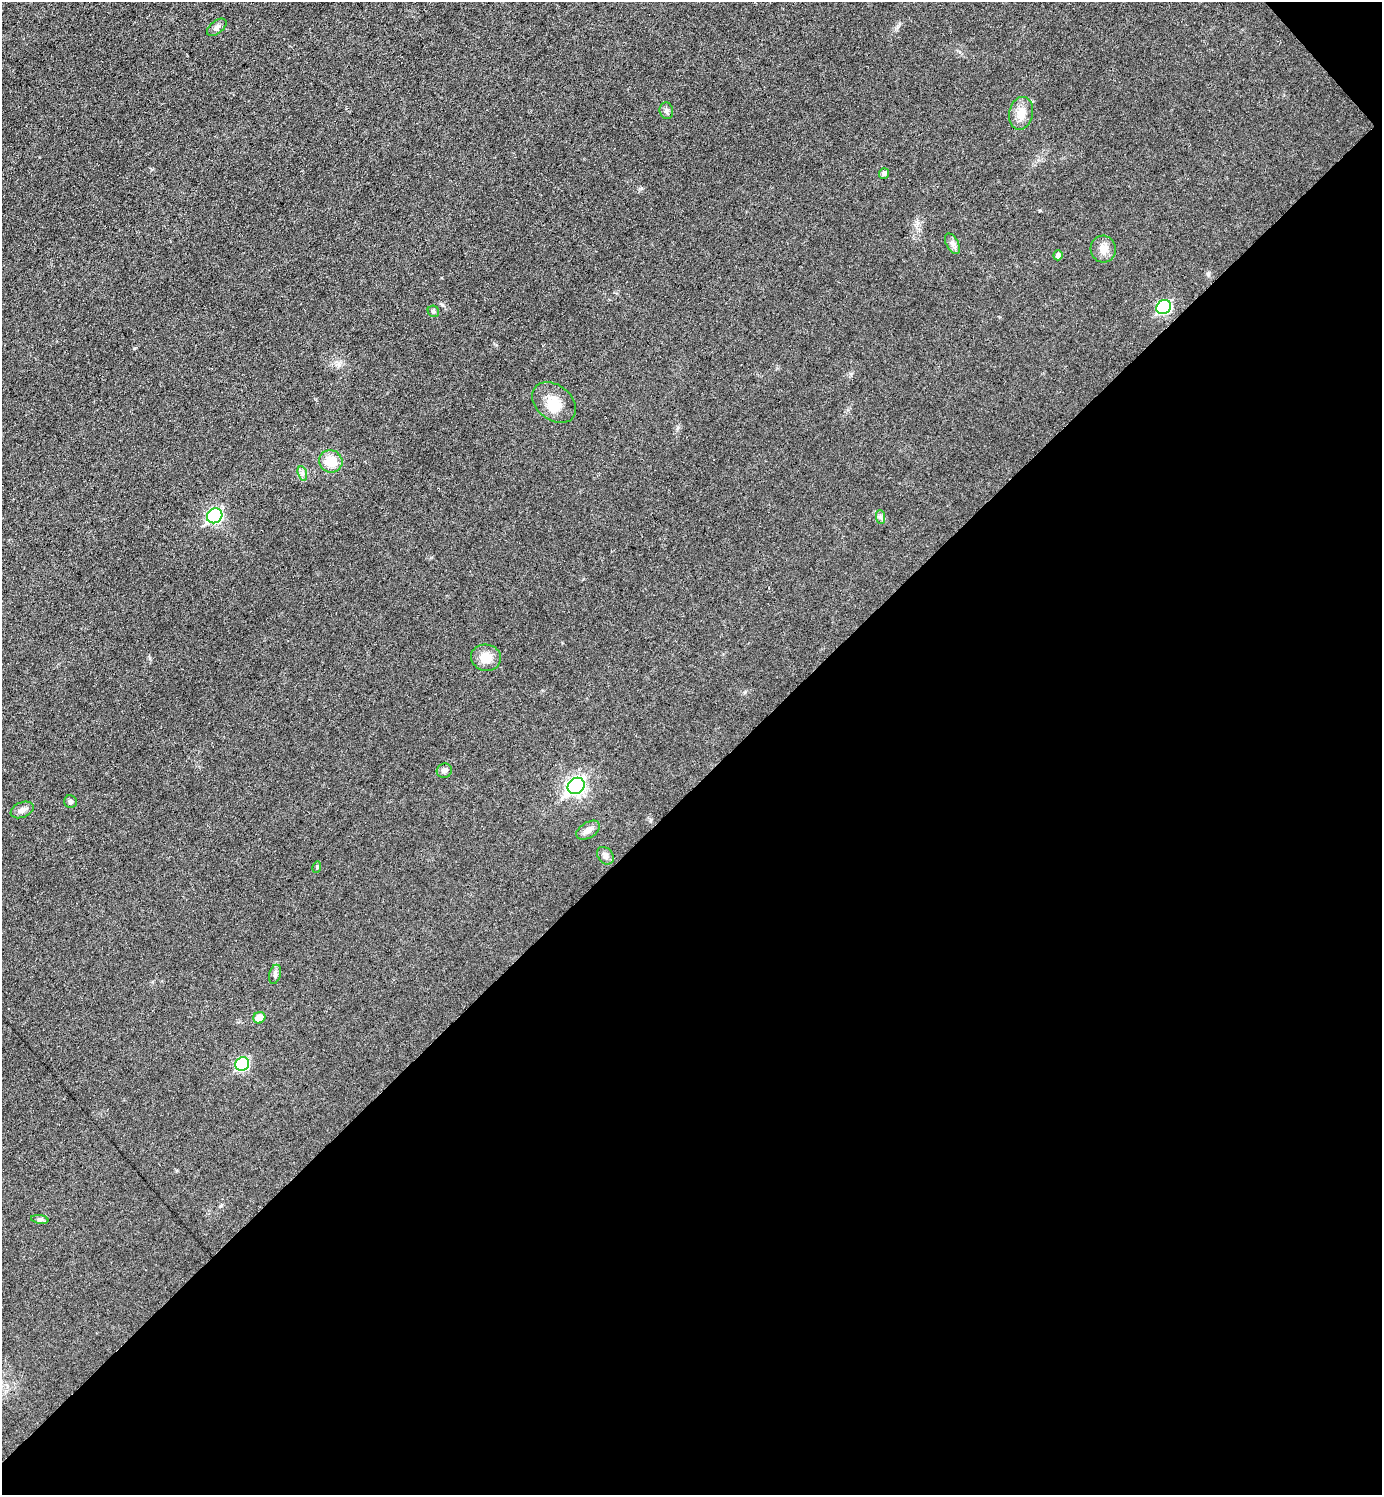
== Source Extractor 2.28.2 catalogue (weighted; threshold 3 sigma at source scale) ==
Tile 12 of 4 x 4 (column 4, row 3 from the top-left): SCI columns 4441-5820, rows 1495-2987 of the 5975 x 5976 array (HDU 1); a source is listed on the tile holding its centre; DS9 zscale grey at full resolution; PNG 1384 x 1497 px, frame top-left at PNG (2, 2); each listed source drawn as its Kron ellipse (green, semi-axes under 4 px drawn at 4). Shown black and unused: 48% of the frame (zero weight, under 3 of 6 exposures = <1% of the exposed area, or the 3 px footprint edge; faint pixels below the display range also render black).
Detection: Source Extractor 2.28.2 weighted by HDU 2 'WHT'; one run over the whole footprint, this tile lists its part. Background 0.0329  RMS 0.0039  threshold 0.016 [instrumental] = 3 sigma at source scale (4.09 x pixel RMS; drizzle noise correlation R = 1.36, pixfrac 0.8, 0.05/0.05 arcsec/px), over >= 5 px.
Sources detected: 26; all 26 listed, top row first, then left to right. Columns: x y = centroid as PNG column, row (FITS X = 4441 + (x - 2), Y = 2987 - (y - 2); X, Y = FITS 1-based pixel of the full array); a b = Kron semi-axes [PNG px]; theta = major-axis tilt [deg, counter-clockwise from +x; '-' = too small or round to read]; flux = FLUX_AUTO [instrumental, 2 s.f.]
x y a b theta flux
217 27 11 6 38 1.4
666 111 8 6 -75 1.2
1021 113 16 12 78 4.3
884 173 5 5 - 1.2
952 244 11 6 -61 1.4
1103 249 13 12 - 3.3
1058 255 5 4 - 1.2
1164 307 8 7 - 46
433 311 6 5 - 0.68
554 402 24 17 -39 7.4
331 461 12 11 - 7.2
302 473 7 4 -72 0.98
215 516 8 7 - 58
880 517 7 4 -88 0.8
486 658 15 13 -12 5.3
444 771 8 7 - 1.5
576 786 9 7 40 110
70 802 6 6 - 0.98
22 810 12 7 22 2
588 830 13 7 32 2.2
605 856 10 7 -48 1.3
317 867 6 3 73 0.39
275 974 10 5 75 1.1
259 1018 6 5 - 4.1
242 1064 7 6 - 32
40 1219 9 4 -8 0.87
Unlisted compact peaks at least as high as the median listed source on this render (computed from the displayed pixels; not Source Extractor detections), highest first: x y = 1208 274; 442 305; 650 821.